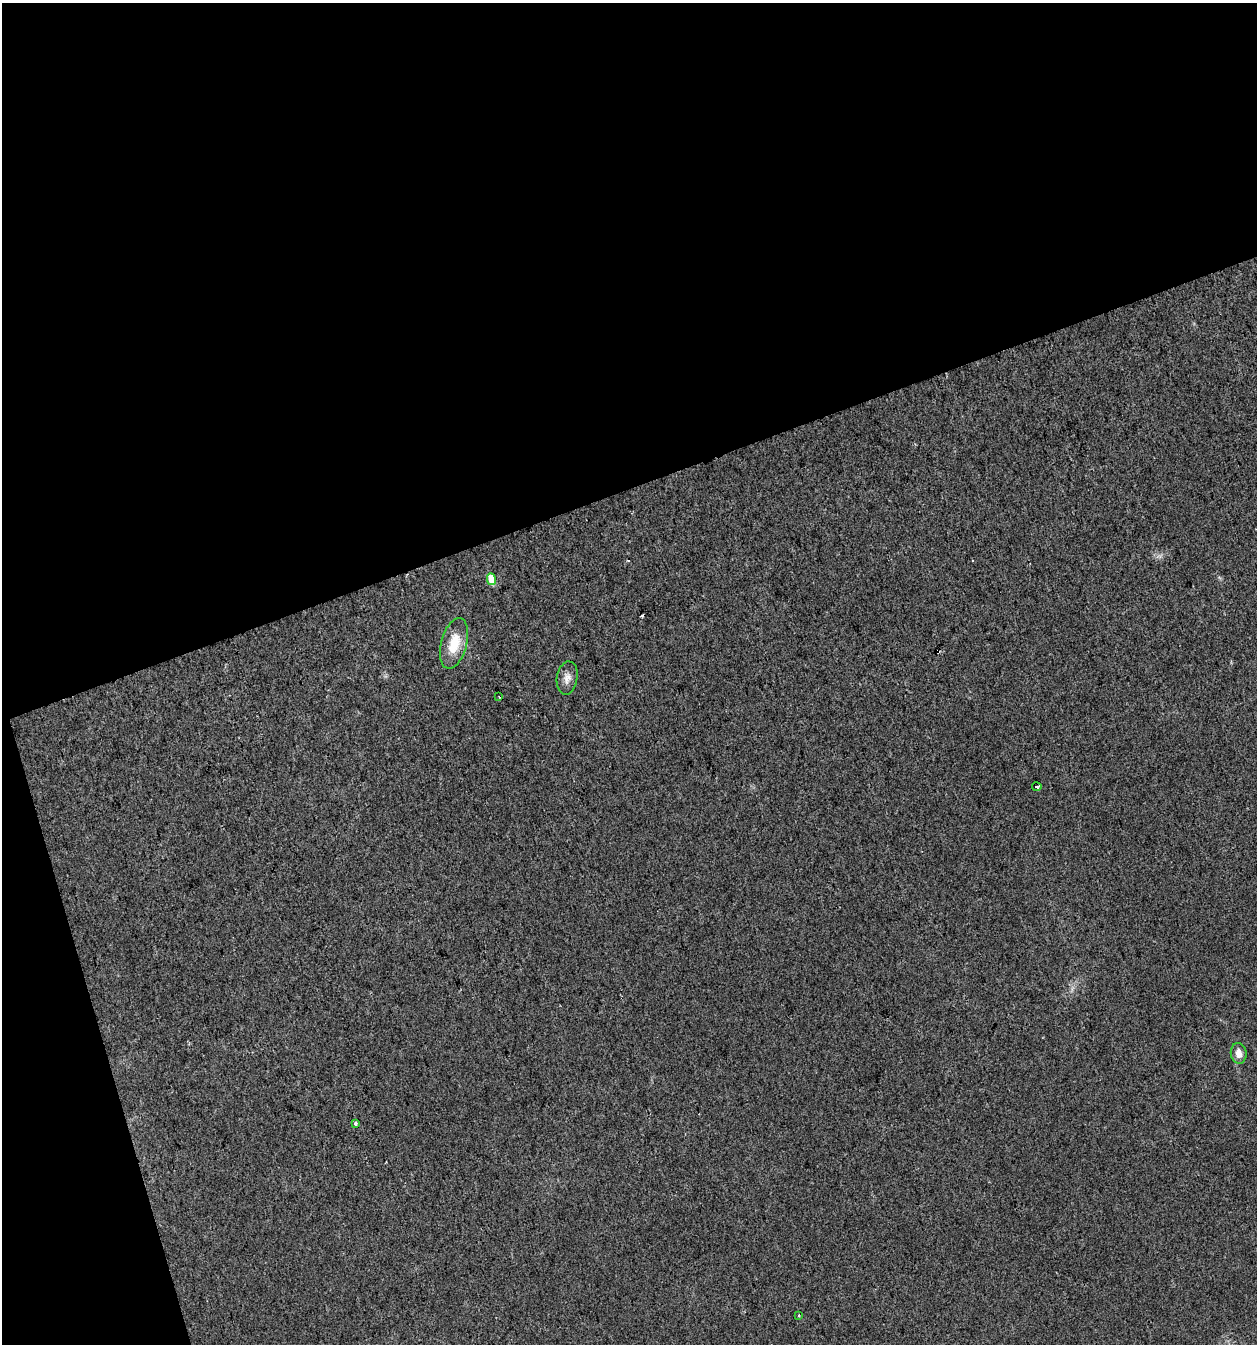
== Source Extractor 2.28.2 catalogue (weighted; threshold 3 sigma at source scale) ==
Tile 1 of 2 x 2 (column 1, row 1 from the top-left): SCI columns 57-1311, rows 1343-2684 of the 2606 x 2684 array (HDU 1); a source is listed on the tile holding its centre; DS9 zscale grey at full resolution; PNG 1259 x 1346 px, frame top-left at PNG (2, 3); each listed source drawn as its Kron ellipse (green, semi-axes under 4 px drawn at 4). Shown black and unused: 40% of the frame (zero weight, under 2 of 3 exposures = <1% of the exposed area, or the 3 px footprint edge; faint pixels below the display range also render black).
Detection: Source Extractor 2.28.2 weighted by HDU 2 'WHT'; one run over the whole footprint, this tile lists its part. Background 0.0352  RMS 0.013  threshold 0.0575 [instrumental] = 3 sigma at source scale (4.5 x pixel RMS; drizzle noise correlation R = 1.50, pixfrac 1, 0.0396/0.0396 arcsec/px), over >= 5 px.
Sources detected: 11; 3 cosmic-ray / hot-pixel residue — neither listed nor drawn; the other 8 listed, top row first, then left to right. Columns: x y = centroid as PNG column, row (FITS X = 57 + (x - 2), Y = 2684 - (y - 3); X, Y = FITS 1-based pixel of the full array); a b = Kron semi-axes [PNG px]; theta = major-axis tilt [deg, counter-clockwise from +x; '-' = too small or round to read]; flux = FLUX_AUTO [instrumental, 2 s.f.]
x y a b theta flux
491 579 6 4 -74 25
454 643 26 13 75 32
567 678 17 10 80 9.3
499 697 3 2 - 1
1037 787 4 4 - 8
1239 1053 10 8 -82 11
356 1124 4 3 - 11
799 1315 3 3 - 1.3